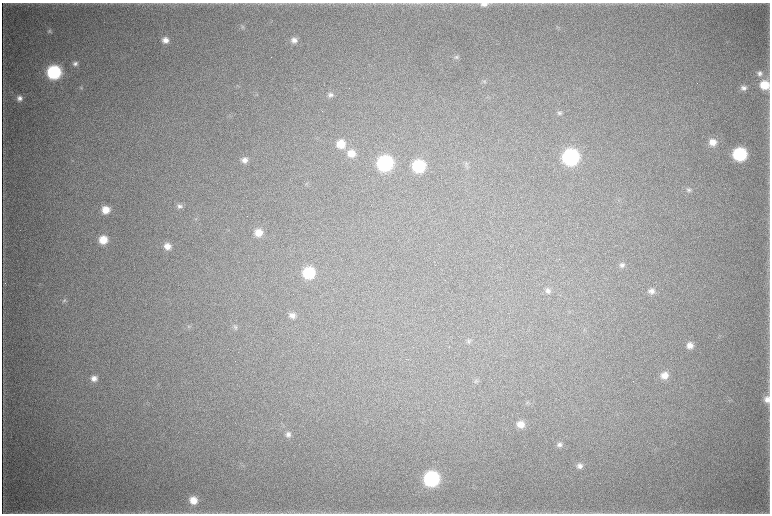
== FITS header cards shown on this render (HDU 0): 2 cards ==
NAXIS1  =                 1536 / length of data axis 1
NAXIS2  =                 1023 / length of data axis 2

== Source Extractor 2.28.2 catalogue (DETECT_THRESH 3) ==
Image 1536 x 1023 px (HDU 0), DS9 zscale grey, zoomed out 1/2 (1 PNG px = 2 x 2 image px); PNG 772 x 516 px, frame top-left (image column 1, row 1022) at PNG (2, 3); no overlay
Background 4810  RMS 40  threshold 119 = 3 sigma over >= 5 px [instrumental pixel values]
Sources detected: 60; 6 cannot appear on this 1/2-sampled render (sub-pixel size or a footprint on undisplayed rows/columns) and are not listed; the other 54 listed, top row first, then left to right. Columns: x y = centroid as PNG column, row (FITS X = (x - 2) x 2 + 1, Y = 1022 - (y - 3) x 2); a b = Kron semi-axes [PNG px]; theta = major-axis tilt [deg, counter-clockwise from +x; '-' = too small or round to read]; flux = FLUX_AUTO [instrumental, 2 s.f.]
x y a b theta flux
484 4 9 5 2 4.8e+04
243 27 6 4 -43 1.4e+04
558 27 6 2 -2 8.3e+03
50 31 6 6 - 1.8e+04
166 40 7 6 - 6.4e+04
294 40 8 7 - 4.8e+04
456 57 6 6 - 2.2e+04
75 64 7 6 - 3.2e+04
54 72 9 8 - 1.0e+06
759 73 8 7 - 3.5e+04
484 81 6 5 - 1.8e+04
764 85 8 8 - 1.8e+05
81 88 5 4 - 1.2e+04
743 88 6 6 - 3.3e+04
330 95 8 7 - 3.3e+04
20 98 7 6 - 4.1e+04
560 113 7 5 -21 1.8e+04
713 142 9 8 - 8.9e+04
341 144 10 9 - 1.5e+05
351 153 10 9 - 1.1e+05
740 154 9 8 - 8.6e+05
570 157 10 9 - 1.7e+06
244 160 8 7 - 5.1e+04
385 163 9 9 - 1.4e+06
419 166 9 8 - 6.0e+05
466 166 8 4 -47 2.0e+04
688 190 7 6 - 2.4e+04
180 206 7 7 - 2.9e+04
105 210 8 7 - 1.1e+05
259 232 8 8 - 1.1e+05
103 240 8 8 - 1.5e+05
167 246 8 8 - 7.3e+04
622 265 8 7 - 3.4e+04
309 273 9 8 - 4.4e+05
548 291 8 7 - 3.2e+04
652 291 9 8 - 4.9e+04
64 301 6 6 - 1.9e+04
292 315 8 7 - 4.6e+04
189 327 6 4 -72 1.5e+04
235 327 7 6 - 2.3e+04
468 341 7 5 -23 2.1e+04
690 345 8 7 - 6.6e+04
664 375 8 7 - 8.0e+04
94 378 8 7 - 5.7e+04
477 381 8 5 -24 1.7e+04
767 399 10 7 -85 6.2e+04
529 403 4 3 - 9.3e+03
520 424 8 8 - 8.4e+04
288 434 8 7 - 4.1e+04
559 445 7 7 - 3.2e+04
580 466 8 7 - 4.4e+04
431 479 9 9 - 1.3e+06
193 500 8 8 - 1.1e+05
146 513 9 4 -3 2.1e+04
At the frame edge (FLAGS 8, measured only in part): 3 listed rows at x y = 484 4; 767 399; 146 513
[6 sub-pixel or undisplayed-footprint detections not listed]